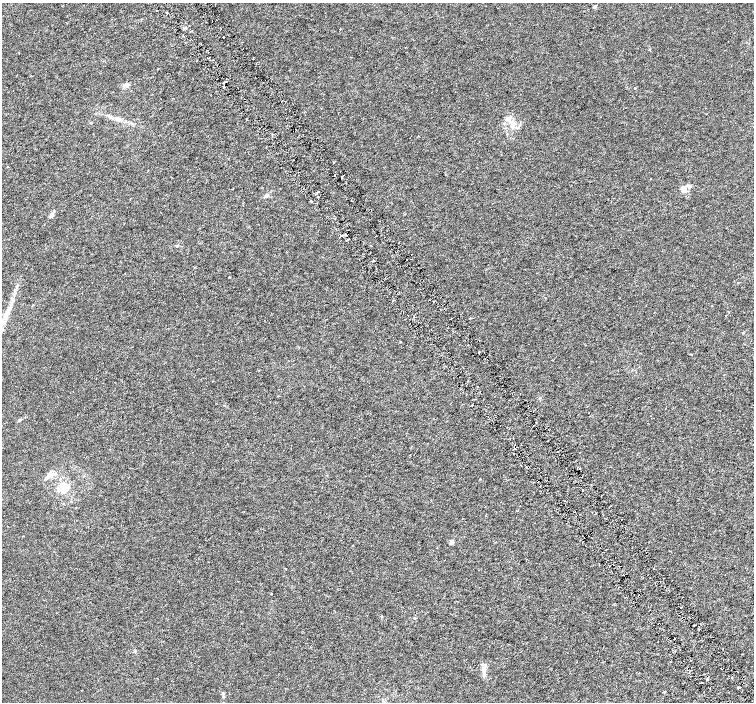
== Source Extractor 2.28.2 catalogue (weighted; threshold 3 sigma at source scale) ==
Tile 6 of 4 x 4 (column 2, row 2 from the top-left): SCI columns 1510-3012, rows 3004-4403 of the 6019 x 5941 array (HDU 1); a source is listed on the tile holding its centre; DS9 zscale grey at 2 x 2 block average (1 PNG px = mean of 2 x 2 image px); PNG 756 x 704 px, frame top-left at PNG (2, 3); no overlay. Shown black and unused: <1% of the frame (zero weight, under 3 of 6 exposures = <1% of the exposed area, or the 3 px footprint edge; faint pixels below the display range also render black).
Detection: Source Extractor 2.28.2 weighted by HDU 2 'WHT'; one run over the whole footprint, this tile lists its part. Background 7.05e-04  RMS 0.0017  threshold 0.00694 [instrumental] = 3 sigma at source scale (4.09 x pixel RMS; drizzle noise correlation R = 1.36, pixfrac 0.8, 0.0396/0.0396 arcsec/px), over >= 5 px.
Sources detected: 72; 1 inside a brighter object's white glare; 4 cosmic-ray / hot-pixel residue — not listed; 1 coinciding with a brighter row at this scale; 3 inside a brighter listed object's ellipse — not listed separately; the other 63 listed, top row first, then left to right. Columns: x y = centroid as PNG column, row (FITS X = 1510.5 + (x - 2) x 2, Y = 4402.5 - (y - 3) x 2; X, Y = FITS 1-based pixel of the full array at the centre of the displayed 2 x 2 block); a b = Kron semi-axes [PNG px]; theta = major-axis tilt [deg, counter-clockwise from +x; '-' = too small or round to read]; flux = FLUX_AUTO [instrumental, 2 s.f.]
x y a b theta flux
595 7 4 3 - 0.69
156 11 2 2 - 0.41
167 13 2 2 - 0.73
340 28 2 2 - 0.23
192 31 2 2 - 0.28
183 35 2 2 - 0.19
405 47 2 2 - 0.13
207 58 2 2 - 0.24
253 59 2 2 - 0.41
226 82 2 2 - 0.22
124 85 4 3 - 0.48
635 88 3 2 - 0.17
118 119 7 4 7 1.1
508 119 11 5 23 1.9
512 125 9 5 -75 1.8
259 129 2 2 - 0.25
333 162 2 2 - 0.27
7 166 2 2 - 0.21
342 176 3 2 - 0.25
651 178 2 2 - 0.19
689 187 5 4 - 0.71
683 189 6 4 -53 2.5
318 192 2 2 - 0.34
267 195 5 4 - 0.84
311 201 2 2 - 0.4
51 215 5 4 - 1.1
335 218 2 2 - 0.2
347 240 3 2 - 0.27
370 253 2 2 - 0.2
373 261 3 2 - 0.46
229 277 2 2 - 0.27
434 301 2 2 - 0.21
712 306 2 2 - 0.13
7 312 13 5 61 3.2
400 342 2 2 - 0.18
478 387 2 2 - 0.17
19 420 4 3 - 0.56
547 441 2 2 - 0.15
558 452 2 2 - 0.28
514 454 2 2 - 1.1
579 469 2 2 - 0.45
48 476 9 5 28 1.6
480 479 2 2 - 0.17
538 482 2 2 - 0.19
64 485 9 6 6 3.5
540 485 2 2 - 0.25
582 489 2 2 - 0.23
63 491 9 6 -39 2
518 511 2 2 - 0.14
452 542 5 3 - 1
436 548 2 2 - 0.11
619 566 3 2 - 0.39
285 568 3 2 - 0.15
623 575 2 2 - 0.18
271 594 2 2 - 0.21
681 607 2 2 - 0.19
381 616 2 2 - 0.29
415 618 3 2 - 0.21
675 638 2 2 - 0.3
484 671 7 3 85 1.1
707 679 2 2 - 0.88
738 688 2 2 - 0.59
223 693 4 3 - 0.48
Overlapping masked pixels (flux is a lower limit): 3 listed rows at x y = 538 482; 540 485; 619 566
Diffuse or blended objects may show on this block-average render without a row.